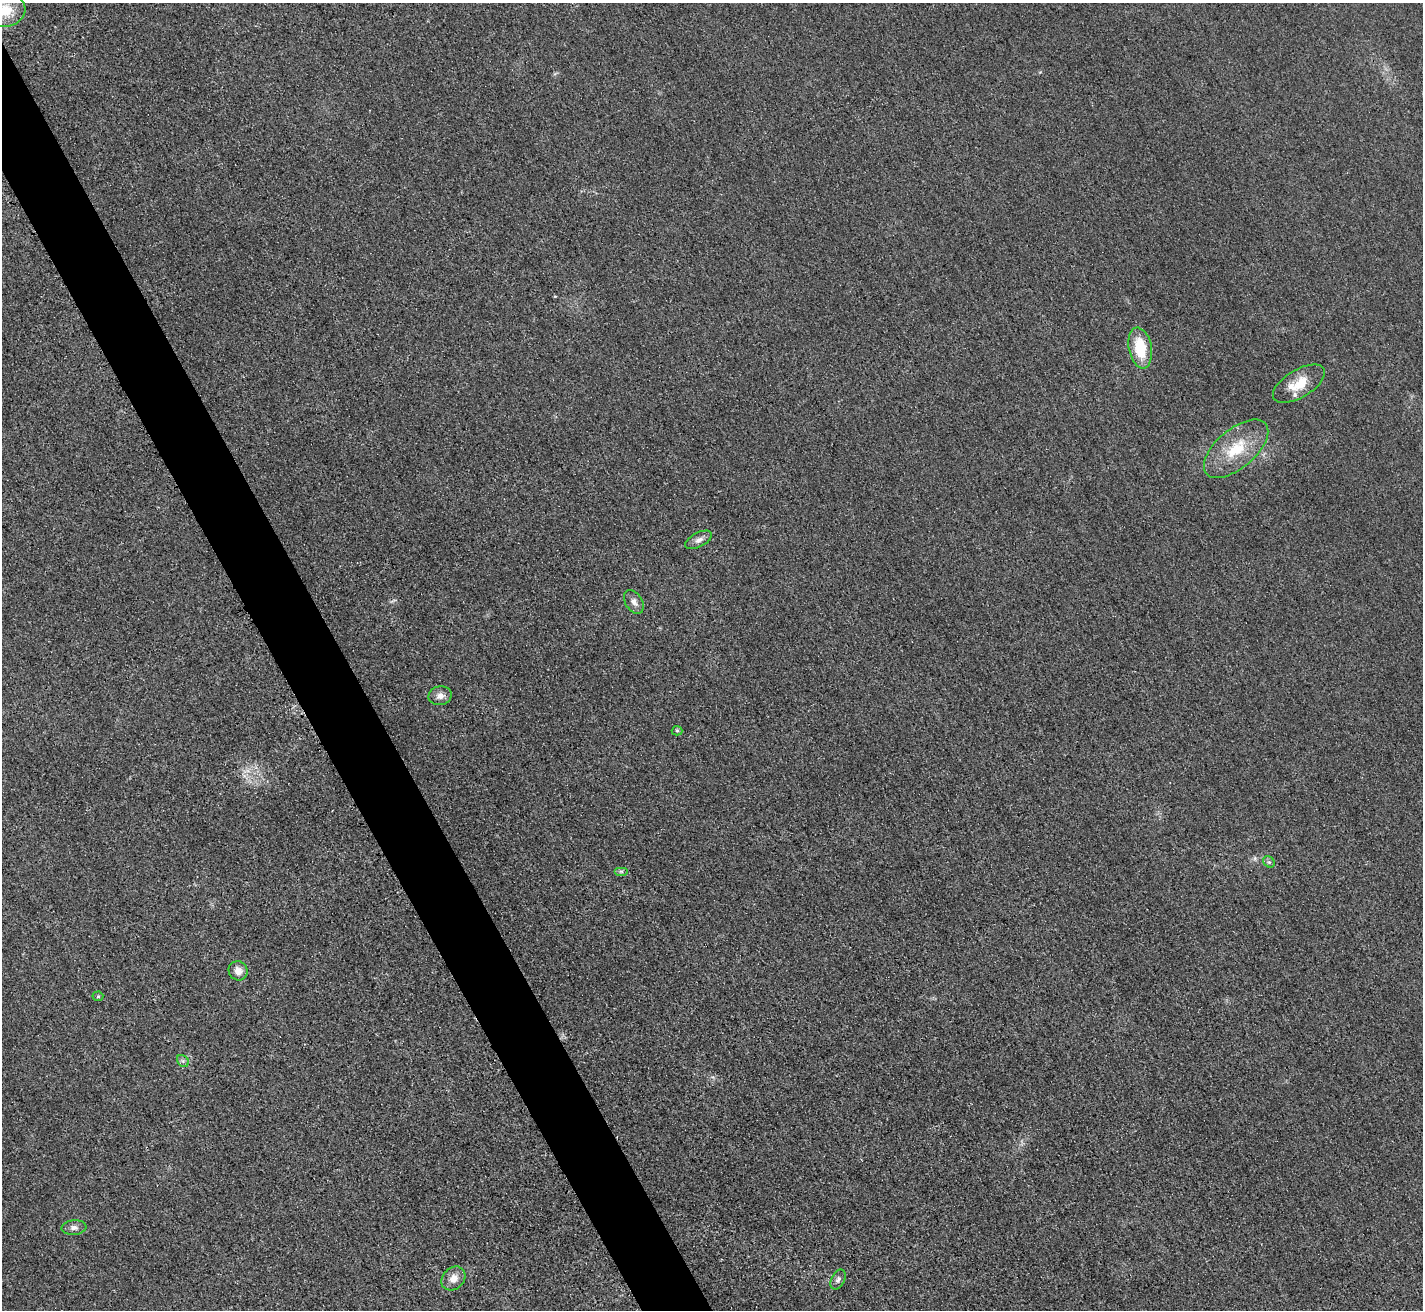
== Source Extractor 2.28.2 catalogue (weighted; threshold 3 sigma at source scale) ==
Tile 11 of 4 x 4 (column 3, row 3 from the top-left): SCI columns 2864-4284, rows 1612-2919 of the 5712 x 5701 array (HDU 1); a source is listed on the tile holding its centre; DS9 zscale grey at full resolution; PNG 1425 x 1312 px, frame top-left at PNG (2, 3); each listed source drawn as its Kron ellipse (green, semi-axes under 4 px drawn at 4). Shown black and unused: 5% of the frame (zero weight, under 3 of 4 exposures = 1% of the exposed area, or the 3 px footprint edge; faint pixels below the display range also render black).
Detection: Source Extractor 2.28.2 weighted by HDU 2 'WHT'; one run over the whole footprint, this tile lists its part. Background 0.0218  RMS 0.0061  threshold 0.0276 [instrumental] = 3 sigma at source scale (4.5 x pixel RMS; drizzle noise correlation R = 1.50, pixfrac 1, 0.05/0.05 arcsec/px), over >= 5 px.
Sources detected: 16; all 16 listed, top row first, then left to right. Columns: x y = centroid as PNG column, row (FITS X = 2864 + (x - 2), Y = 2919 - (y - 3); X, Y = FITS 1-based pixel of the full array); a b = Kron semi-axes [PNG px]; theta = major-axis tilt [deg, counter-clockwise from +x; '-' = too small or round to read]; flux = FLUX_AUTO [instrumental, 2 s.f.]
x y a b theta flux
5 10 20 16 8 16
1140 348 21 11 -79 22
1299 384 29 14 31 15
1236 449 39 19 40 25
699 540 14 7 27 3.3
634 602 13 8 -60 3.5
440 696 11 9 12 4
677 731 5 4 - 0.91
1269 862 6 5 - 1.2
621 871 7 4 0 1.2
238 971 10 9 - 5
98 996 5 5 - 0.86
183 1061 7 5 -45 1.5
74 1228 12 7 4 2.8
453 1278 13 10 45 5.9
838 1280 10 6 62 2.1
Isophote crosses this tile's border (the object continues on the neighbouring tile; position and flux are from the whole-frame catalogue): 1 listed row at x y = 5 10